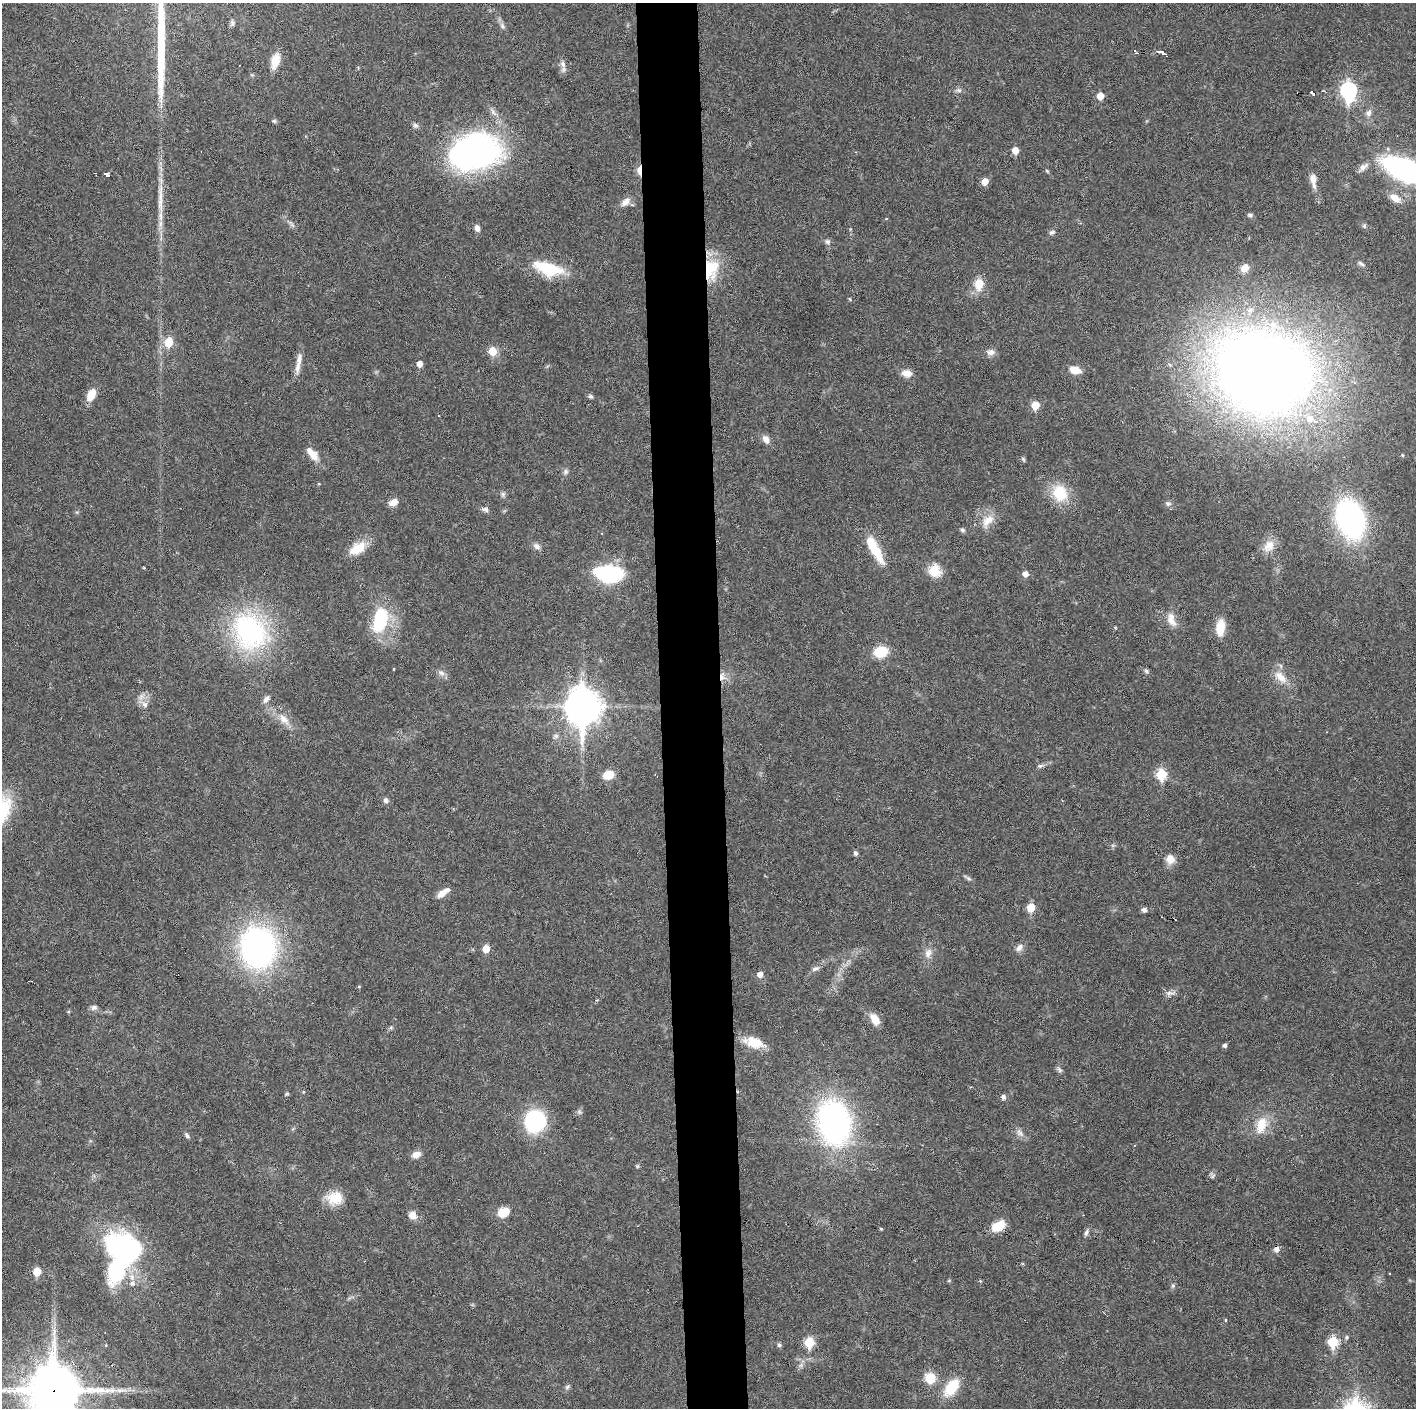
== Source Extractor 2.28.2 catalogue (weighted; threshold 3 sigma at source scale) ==
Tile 5 of 3 x 3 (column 2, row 2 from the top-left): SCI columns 1415-2828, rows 1406-2811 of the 4242 x 4218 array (HDU 1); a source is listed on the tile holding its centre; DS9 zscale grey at full resolution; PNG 1418 x 1410 px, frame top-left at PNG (2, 3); no overlay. Shown black and unused: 4% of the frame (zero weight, under 3 of 6 exposures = <1% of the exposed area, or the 3 px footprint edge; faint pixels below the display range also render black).
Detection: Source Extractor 2.28.2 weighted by HDU 2 'WHT'; one run over the whole footprint, this tile lists its part. Background 0.0253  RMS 0.002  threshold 0.00821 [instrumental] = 3 sigma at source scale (4.09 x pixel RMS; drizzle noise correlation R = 1.36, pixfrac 0.8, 0.05/0.05 arcsec/px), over >= 5 px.
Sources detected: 151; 3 inside a brighter object's white glare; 1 long thin detection or spike segment (spike, bleed or trail) — not listed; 4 inside a brighter listed object's ellipse — not listed separately; the other 143 listed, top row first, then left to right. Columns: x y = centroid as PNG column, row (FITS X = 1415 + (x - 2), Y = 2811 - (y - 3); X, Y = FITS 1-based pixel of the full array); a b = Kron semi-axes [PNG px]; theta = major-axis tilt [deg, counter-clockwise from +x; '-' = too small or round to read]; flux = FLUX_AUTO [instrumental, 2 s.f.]
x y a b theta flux
232 23 9 5 73 0.44
502 26 9 6 -53 0.55
1135 52 6 3 -48 0.25
1164 54 7 3 -24 1.1
275 61 16 8 75 3.1
563 64 10 7 -71 0.88
959 90 8 6 -20 0.51
1323 91 4 3 - 0.16
1348 91 9 7 -86 41
1313 92 6 4 -43 2.6
1298 93 3 2 - 1.4
1100 96 5 5 - 2.4
1368 113 9 8 - 0.8
274 121 6 5 - 0.3
415 125 7 6 - 0.47
1015 150 6 5 - 1.9
475 152 53 37 12 50
1363 167 17 7 43 1.1
639 170 8 4 89 3.7
1406 170 38 16 -21 45
1047 171 6 4 -45 0.22
108 175 5 4 - 2.9
1313 180 22 8 -82 1.6
985 181 6 5 - 2
1395 198 15 9 -34 2
161 202 50 7 -89 4.3
625 202 15 9 43 1.4
1250 215 6 5 - 0.43
886 219 4 3 - 0.14
291 224 13 4 -54 0.58
1364 226 6 5 - 0.35
477 228 7 6 - 0.87
1052 232 9 6 30 0.48
827 242 7 7 - 0.53
1361 264 10 5 -32 0.49
710 268 27 19 75 7.7
1245 268 9 8 - 1.5
548 269 34 15 -17 8.3
979 284 9 7 84 4.2
850 299 5 3 - 0.22
169 342 6 6 - 5.2
493 351 6 6 - 4.2
990 352 12 8 3 0.96
420 364 5 5 - 1.2
298 366 23 7 83 1.5
1075 370 14 8 -13 2
1264 372 68 57 -21 350
907 373 12 8 -10 1.6
91 395 13 8 62 2.8
591 396 6 6 - 0.41
1035 405 6 5 - 4.5
766 439 12 8 -59 1.1
312 455 18 10 -40 2.1
1402 455 5 3 - 0.16
1023 459 8 4 -55 0.27
565 472 8 7 - 0.51
319 484 5 3 - 0.16
1059 493 18 14 -74 6.7
503 494 8 6 79 0.43
393 502 11 8 25 1.3
1168 503 9 7 -8 0.56
485 509 9 6 -15 0.58
1350 519 28 19 -72 53
988 521 21 11 48 2.6
962 530 6 5 - 0.39
537 546 11 7 -37 0.76
1269 546 19 13 58 2.3
357 548 23 12 35 3.7
874 549 37 10 -61 5.7
935 571 16 14 -58 3
609 574 30 17 -4 16
1025 574 6 5 - 1.2
381 615 25 23 50 7.4
1171 619 20 10 -72 2.1
1220 627 17 8 84 4.2
250 631 53 44 -61 28
881 652 15 12 14 4.4
394 669 4 2 - 0.16
1146 671 6 6 - 0.38
441 673 11 8 -28 0.85
722 677 12 7 88 1.1
1280 677 21 10 -44 2.5
266 699 10 6 48 0.78
144 704 12 8 -54 1.2
583 707 14 11 -90 340
284 719 20 10 -50 2.3
1040 766 10 5 14 0.52
1161 774 6 6 - 11
608 775 10 8 12 3.1
386 800 7 6 - 0.63
1062 801 3 2 - 0.15
855 853 6 5 - 0.42
1170 859 10 10 - 1.9
968 878 9 4 -35 0.42
443 893 19 7 36 1.6
1031 907 6 5 - 5.5
1144 910 6 5 - 0.65
258 947 34 29 -84 61
1019 948 12 7 56 0.93
486 949 5 5 - 2.8
928 953 15 9 75 1.5
815 968 12 6 23 0.72
760 974 6 5 - 1.1
359 986 5 3 - 0.17
1170 993 15 6 10 0.81
94 1007 9 7 23 0.64
875 1019 14 8 -55 2.3
391 1027 6 4 45 0.29
755 1043 24 12 -18 3.8
1225 1045 5 4 - 0.49
1059 1070 10 5 -50 0.46
287 1094 5 4 - 0.24
1003 1097 7 5 -67 0.56
535 1121 14 13 - 28
834 1122 36 26 -81 54
1261 1125 24 14 70 3.9
1020 1133 13 8 -53 0.96
187 1135 8 5 -48 0.43
416 1155 10 7 19 1.4
637 1166 5 5 - 0.25
1212 1176 9 4 34 0.4
335 1198 19 16 2 3.8
503 1212 11 9 27 3.2
413 1215 10 8 -44 1.5
1083 1215 2 2 - 0.11
998 1226 16 10 29 3.2
881 1228 5 3 - 0.22
1086 1232 11 5 68 0.57
122 1249 35 28 -32 35
1277 1249 8 7 - 0.79
37 1272 6 5 - 4.4
980 1281 5 4 - 0.19
132 1283 9 7 -7 0.83
1173 1286 6 5 - 0.33
1225 1320 4 4 - 0.19
1347 1337 6 4 74 0.3
809 1342 6 6 - 8.6
1333 1342 6 5 - 11
779 1345 6 5 - 0.36
930 1378 12 11 - 3.4
567 1387 8 6 45 0.41
952 1387 20 11 53 6
54 1391 22 19 84 820
Overlapping masked pixels (flux is a lower limit): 7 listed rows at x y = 1313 92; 1298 93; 639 170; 710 268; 722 677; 1277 1249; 54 1391
Isophote crosses this tile's border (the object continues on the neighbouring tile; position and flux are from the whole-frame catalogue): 2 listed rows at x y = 1406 170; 54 1391